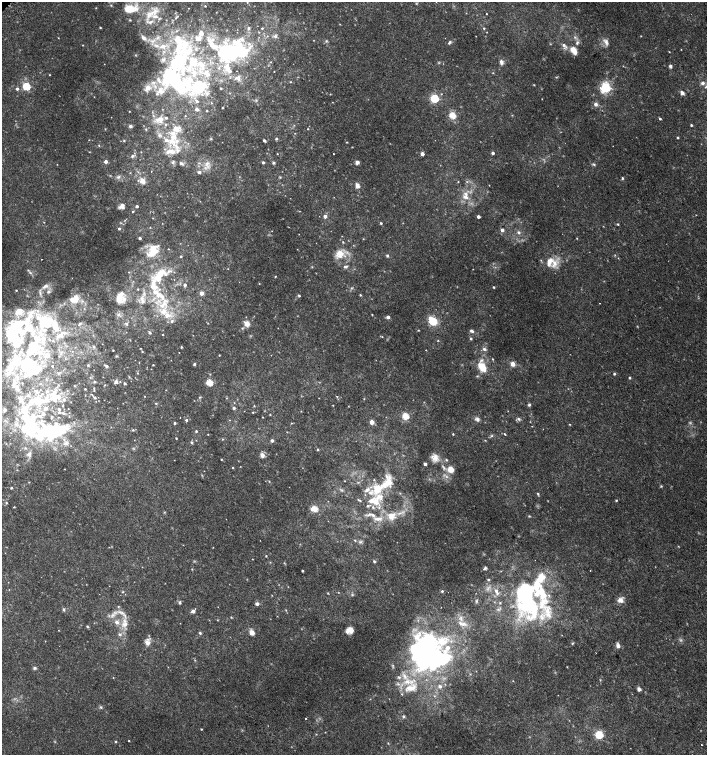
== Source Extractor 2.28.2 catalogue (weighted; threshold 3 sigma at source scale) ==
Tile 6 of 4 x 4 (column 2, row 2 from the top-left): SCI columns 1590-2998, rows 3048-4552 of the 6060 x 6084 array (HDU 1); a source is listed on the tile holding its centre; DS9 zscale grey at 2 x 2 block average (1 PNG px = mean of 2 x 2 image px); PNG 709 x 757 px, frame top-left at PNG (2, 2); no overlay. Shown black and unused: <1% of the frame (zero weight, under 2 of 3 exposures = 2% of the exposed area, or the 3 px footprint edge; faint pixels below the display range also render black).
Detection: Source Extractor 2.28.2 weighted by HDU 2 'WHT'; one run over the whole footprint, this tile lists its part. Background 0.00538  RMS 0.0026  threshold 0.0118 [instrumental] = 3 sigma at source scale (4.5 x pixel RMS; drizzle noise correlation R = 1.50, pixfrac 1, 0.0396/0.0396 arcsec/px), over >= 5 px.
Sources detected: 489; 20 too faint to see at this stretch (2 x 2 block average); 11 inside a brighter object's white glare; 1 cosmic-ray / hot-pixel residue — not listed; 1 coinciding with a brighter row at this scale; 94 inside a brighter listed object's ellipse — not listed separately; the other 362 listed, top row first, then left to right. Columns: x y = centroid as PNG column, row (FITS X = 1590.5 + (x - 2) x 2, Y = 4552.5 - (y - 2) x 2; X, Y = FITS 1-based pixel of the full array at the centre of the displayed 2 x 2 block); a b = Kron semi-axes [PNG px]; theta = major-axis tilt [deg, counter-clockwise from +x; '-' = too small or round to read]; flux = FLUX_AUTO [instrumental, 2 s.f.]
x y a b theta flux
205 6 2 2 - 0.44
188 8 2 2 - 0.22
130 9 16 8 4 12
466 13 2 2 - 0.26
149 14 14 10 32 9
486 14 2 2 - 1.3
340 24 3 2 - 0.29
100 27 2 2 - 0.59
248 28 3 3 - 1.3
262 28 3 3 - 0.64
484 28 3 3 - 0.6
267 36 3 2 - 0.36
275 36 6 5 - 1.7
476 36 2 2 - 0.18
641 36 2 2 - 0.3
158 37 6 3 43 1.6
58 38 2 2 - 0.39
143 38 10 4 -47 2.4
198 38 8 6 -17 4.1
178 41 74 10 -82 41
326 41 4 3 - 0.76
450 42 4 4 - 0.86
606 42 12 6 -59 3.3
577 43 6 5 - 1.8
83 45 2 2 - 0.27
212 45 21 7 -48 9.4
564 45 8 4 -40 2.6
163 46 9 7 0 5.5
573 50 10 6 -54 6.4
231 52 20 13 14 110
669 52 3 2 - 0.34
192 62 16 7 70 11
270 62 3 2 - 0.35
501 62 6 4 -79 2.3
104 64 2 2 - 0.18
202 65 15 7 -85 8.5
670 66 5 4 - 1.2
227 68 8 5 -66 6.7
274 71 2 2 - 0.27
493 73 2 2 - 0.31
50 75 2 2 - 0.32
556 77 3 3 - 0.45
172 78 32 22 -58 70
238 78 9 4 -82 1.9
291 82 2 2 - 0.33
702 83 6 5 - 2
534 85 3 2 - 0.43
26 86 3 3 - 38
199 86 28 17 36 33
147 88 11 7 44 5
221 88 2 2 - 0.48
605 88 4 4 - 110
17 89 3 3 - 1.6
230 93 3 2 - 0.27
682 93 5 4 - 2.3
330 94 3 2 - 0.28
94 97 2 2 - 0.24
434 98 3 3 - 56
542 99 3 2 - 0.22
256 100 3 3 - 0.66
211 103 2 2 - 0.29
595 104 5 5 - 2.2
222 108 2 2 - 0.34
197 109 3 3 - 2
129 111 2 2 - 0.27
207 111 2 2 - 0.42
452 115 3 3 - 24
512 115 3 2 - 0.29
185 116 2 2 - 0.31
160 119 12 9 6 6.6
660 119 3 2 - 0.86
691 125 3 2 - 0.71
130 126 4 4 - 1.3
146 129 3 2 - 0.41
308 129 2 2 - 0.4
295 133 2 2 - 0.25
159 135 6 5 - 1.9
173 138 20 9 87 17
678 138 2 2 - 0.88
211 139 4 3 - 0.56
276 139 2 2 - 1.1
89 140 2 2 - 0.25
124 140 3 3 - 0.51
264 140 3 2 - 0.91
347 142 2 2 - 0.43
99 145 3 2 - 0.4
493 153 3 2 - 1.9
277 154 2 2 - 0.27
334 154 2 2 - 0.46
422 154 2 2 - 4.2
132 156 5 4 - 1.4
106 161 3 2 - 2.5
173 162 5 4 - 1.2
263 162 3 2 - 1.2
357 162 4 4 - 2.1
181 163 7 4 -19 1.7
273 163 4 3 - 0.83
594 164 5 3 - 0.85
207 165 14 6 -80 4.3
151 171 2 2 - 0.18
199 172 6 4 -4 1.5
130 173 3 2 - 0.32
118 177 5 4 - 1.3
622 178 4 3 - 0.74
142 181 9 7 -53 4.4
458 182 3 2 - 0.31
467 182 3 2 - 0.5
489 185 2 2 - 0.25
357 186 5 4 - 3
466 194 9 5 -61 3.2
122 206 7 6 - 2.6
137 206 2 2 - 1.6
133 211 3 2 - 0.52
325 216 3 3 - 3.3
478 217 2 2 - 2.3
153 218 2 2 - 0.32
44 222 2 2 - 0.33
162 223 2 2 - 0.21
381 223 3 2 - 0.81
618 224 3 2 - 0.67
150 227 2 2 - 0.3
119 229 3 3 - 1.1
502 230 3 3 - 2.2
272 231 2 2 - 0.21
519 232 5 4 - 1.4
140 238 2 2 - 1.6
577 238 2 2 - 0.39
363 239 2 2 - 0.3
343 242 3 2 - 0.49
168 249 2 2 - 0.3
153 251 18 11 52 13
340 254 12 10 50 7.8
181 256 3 2 - 0.61
387 256 3 3 - 0.79
618 258 2 2 - 0.31
42 259 2 2 - 0.22
550 262 14 8 68 6.6
345 266 6 3 14 1.2
312 267 3 2 - 0.34
228 269 2 2 - 0.24
473 269 2 2 - 0.19
129 272 3 2 - 0.26
30 273 6 3 -39 1.1
159 276 23 11 52 18
275 276 3 2 - 0.39
259 284 3 2 - 0.28
185 285 3 3 - 1.5
45 286 10 5 26 2.8
494 287 2 2 - 0.66
352 288 4 2 - 0.56
138 289 2 2 - 0.45
16 290 2 2 - 0.49
48 291 5 3 - 1
40 293 8 3 -76 1.3
201 293 2 2 - 5.6
158 295 10 7 -88 6
360 295 3 2 - 0.65
299 296 3 3 - 0.73
76 298 12 7 84 7.3
120 299 15 8 81 7.4
142 300 11 5 -74 2.9
164 303 9 8 - 7
599 303 2 2 - 0.55
163 312 12 6 -14 6.7
372 314 2 2 - 0.36
388 317 3 2 - 3.1
430 318 3 3 - 4.1
172 321 5 4 - 1.3
433 321 3 3 - 41
80 323 5 3 - 1.2
54 324 11 7 74 4.7
127 324 4 3 - 0.9
247 324 6 5 - 4.6
16 325 51 16 37 41
278 328 2 2 - 0.18
418 330 2 2 - 0.37
472 331 6 4 -27 1.4
150 333 3 2 - 1.4
60 335 14 6 33 5.1
163 335 2 2 - 0.48
382 337 3 2 - 0.33
471 339 3 3 - 0.75
37 340 16 11 -84 12
438 341 3 2 - 0.34
94 346 4 3 - 0.95
181 347 2 2 - 0.72
140 348 2 2 - 0.33
484 349 6 4 -27 1.6
15 350 4 3 - 0.71
113 350 2 2 - 0.43
426 350 2 2 - 0.45
61 352 3 2 - 0.54
142 352 2 2 - 0.45
179 352 2 2 - 0.19
47 355 7 6 - 2.2
219 355 2 2 - 0.36
116 356 3 2 - 0.45
493 359 3 2 - 0.42
16 362 13 8 -23 10
27 364 10 8 52 11
194 364 3 3 - 0.92
512 364 3 3 - 8.9
88 365 4 3 - 0.61
153 365 2 2 - 0.4
52 366 2 2 - 1.7
106 366 3 2 - 1.8
482 367 13 9 -53 10
137 373 3 2 - 0.45
7 374 7 4 80 2
210 374 3 2 - 0.38
614 374 3 3 - 0.93
129 377 3 2 - 0.41
629 378 3 3 - 0.6
120 381 3 2 - 0.44
94 382 4 3 - 0.82
116 382 4 4 - 2.1
124 383 3 2 - 0.99
209 383 3 3 - 26
105 385 3 2 - 0.38
74 386 2 2 - 0.33
17 388 8 4 -61 2
94 388 3 2 - 0.45
85 389 2 2 - 0.5
166 390 2 2 - 0.23
37 392 5 2 - 0.84
54 393 8 4 56 4.4
28 396 3 3 - 0.84
145 396 2 2 - 0.25
57 397 6 5 - 4.3
200 397 4 2 - 0.54
337 397 4 3 - 0.71
95 398 5 3 - 1.1
226 398 3 2 - 0.28
64 399 4 4 - 1.4
364 399 3 2 - 0.34
156 403 3 2 - 0.54
63 405 3 2 - 0.42
333 405 2 2 - 0.31
529 405 4 3 - 1
254 406 3 2 - 0.39
348 406 2 2 - 0.25
45 408 3 3 - 3.8
68 408 2 2 - 0.22
234 408 4 4 - 1
59 409 4 3 - 1
5 410 5 4 - 1.5
253 412 2 2 - 0.38
19 413 5 4 - 2.2
270 415 3 2 - 0.36
405 416 3 3 - 28
33 417 23 12 88 22
58 417 3 2 - 0.48
262 417 2 2 - 0.37
477 419 7 5 -25 1.9
518 419 5 4 - 1.2
186 420 2 2 - 3.9
372 422 3 3 - 8.7
175 423 3 2 - 0.9
291 423 3 2 - 0.38
570 424 3 2 - 0.37
133 430 3 3 - 0.64
53 431 52 26 2 91
196 431 3 3 - 0.77
287 432 2 2 - 0.31
208 434 3 2 - 0.25
453 434 2 2 - 0.53
505 434 2 2 - 0.79
492 436 4 3 - 0.79
176 438 2 2 - 0.46
222 439 3 2 - 0.4
134 440 2 2 - 0.21
272 441 3 3 - 1.7
191 442 4 3 - 0.81
25 448 4 4 - 1
318 449 3 3 - 0.59
29 454 8 6 68 2.6
262 455 4 4 - 3.7
435 458 11 9 -35 5.2
221 459 2 2 - 0.42
446 460 4 3 - 0.8
425 464 2 2 - 2.7
233 468 2 2 - 0.45
65 469 2 2 - 0.26
451 469 9 8 - 5.6
17 470 2 2 - 0.34
269 481 3 2 - 0.35
345 481 2 2 - 0.25
29 482 2 2 - 0.3
661 486 4 3 - 0.62
11 488 2 2 - 0.99
377 489 14 10 55 13
538 494 4 2 - 0.76
616 500 2 2 - 0.6
360 501 4 3 - 0.71
371 501 5 4 - 2.1
6 503 3 3 - 0.55
368 506 6 3 16 1.3
14 507 3 2 - 0.44
373 507 4 3 - 0.99
314 509 3 3 - 19
391 516 11 9 64 6.5
529 516 3 3 - 0.5
378 519 14 5 5 4.3
355 540 3 2 - 0.43
360 542 6 3 15 1
678 546 3 2 - 0.33
213 547 2 2 - 0.22
266 556 2 2 - 0.49
374 561 4 3 - 0.73
485 568 5 3 - 0.91
192 569 3 2 - 0.35
302 571 2 2 - 0.92
489 580 3 3 - 0.52
442 591 3 3 - 1.1
123 592 4 2 - 0.44
328 593 3 2 - 0.5
272 595 2 2 - 0.27
620 600 7 6 - 3.9
180 603 4 3 - 0.97
527 603 46 28 -53 77
257 604 5 4 - 1.4
118 606 3 2 - 0.5
441 607 2 2 - 0.27
63 609 4 3 - 0.88
498 609 5 3 - 0.89
286 610 3 2 - 0.37
193 611 3 2 - 4
120 612 8 4 -17 2.5
112 615 8 5 37 2.7
231 617 3 2 - 0.39
217 620 3 2 - 0.33
125 624 11 8 58 5.8
462 624 11 5 -15 3.5
87 626 4 3 - 0.7
58 630 2 2 - 0.23
350 630 7 6 - 5.3
200 633 4 3 - 0.8
252 633 6 5 - 3.4
120 634 4 3 - 1.3
147 643 6 6 - 3.8
573 643 4 2 - 0.63
618 645 6 4 -78 2.5
423 650 38 29 78 190
596 653 2 2 - 0.2
195 660 3 2 - 0.38
567 667 3 2 - 0.28
35 668 4 4 - 1.1
399 677 5 4 - 1.2
113 678 3 2 - 0.33
513 681 3 2 - 0.29
440 686 4 3 - 1.7
411 688 20 10 19 11
639 689 4 4 - 1.9
101 707 4 4 - 0.9
403 716 4 4 - 0.79
305 718 2 2 - 0.41
201 729 2 2 - 0.48
316 734 3 2 - 0.35
599 734 3 3 - 49
116 741 2 2 - 0.75
129 741 2 2 - 0.58
702 745 2 2 - 1.5
Isophote crosses this tile's border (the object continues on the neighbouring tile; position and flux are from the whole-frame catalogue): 1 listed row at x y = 231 52
Diffuse or blended objects may show on this block-average render without a row.